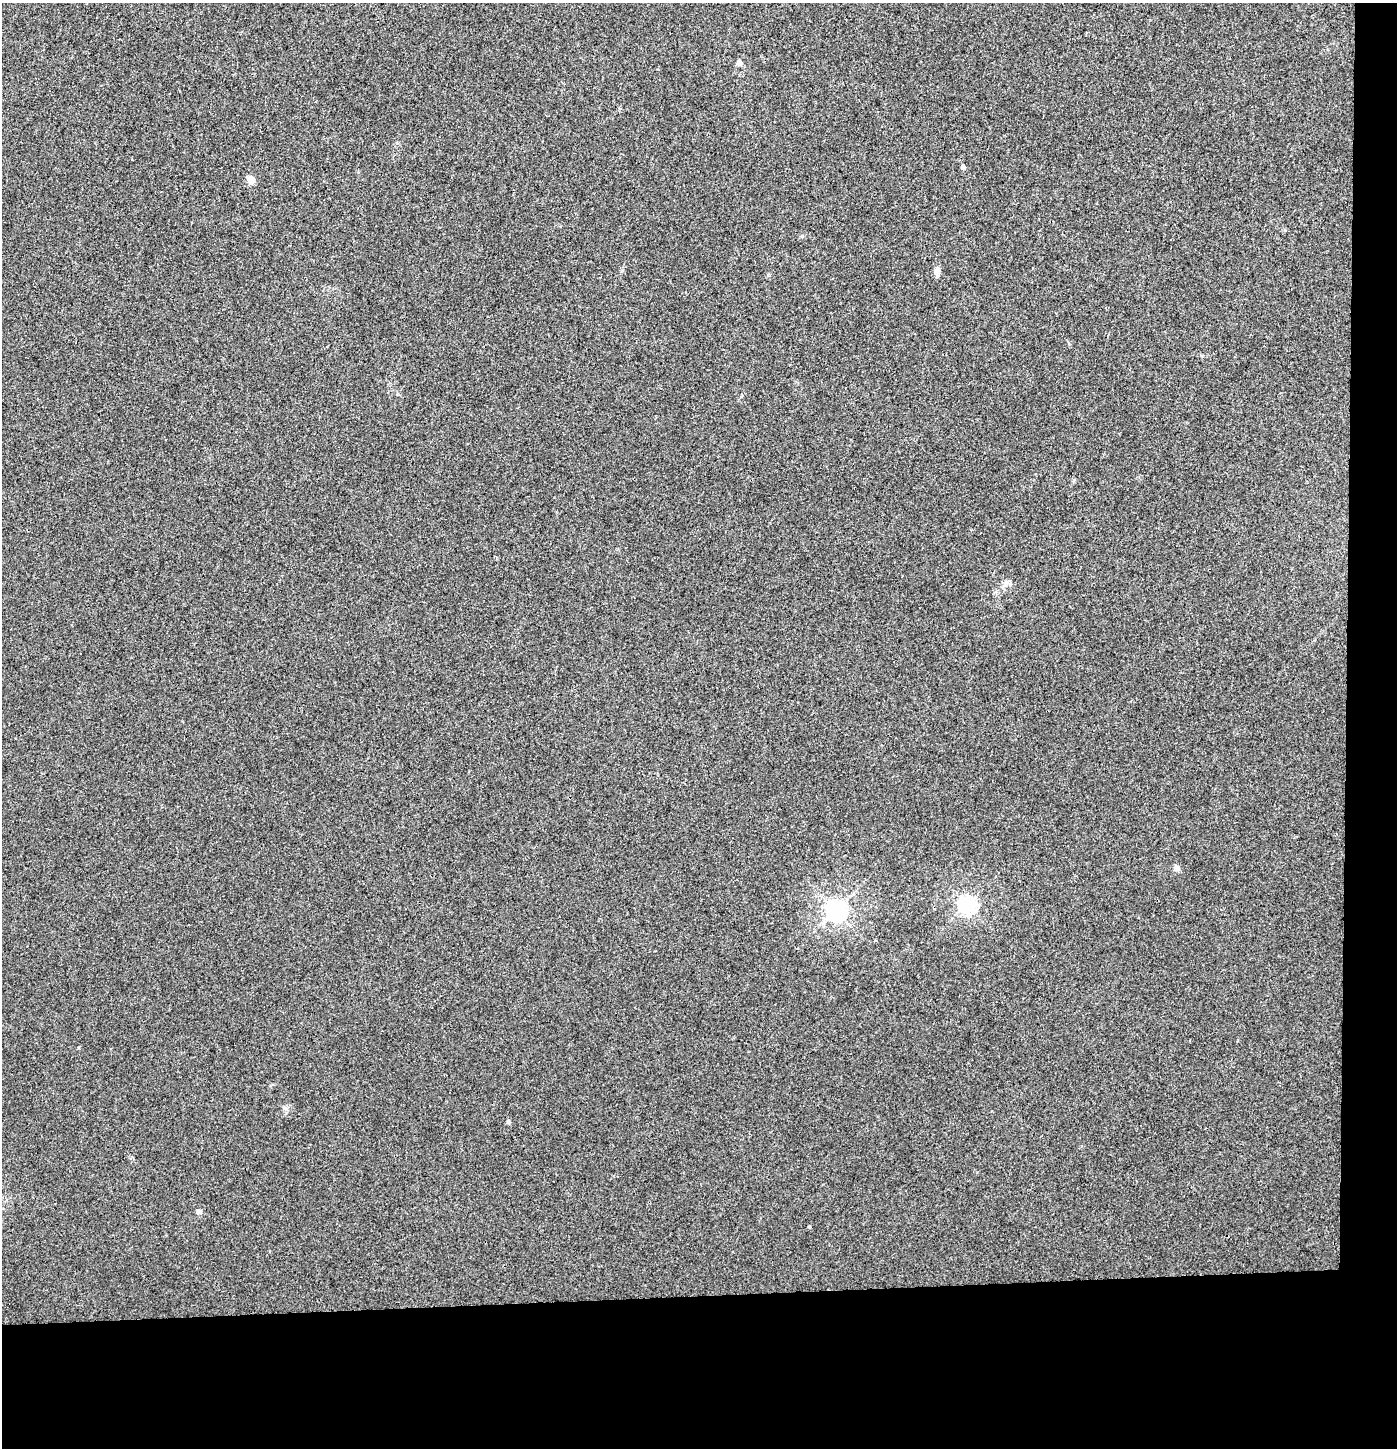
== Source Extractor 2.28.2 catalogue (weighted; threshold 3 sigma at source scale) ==
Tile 9 of 3 x 3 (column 3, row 3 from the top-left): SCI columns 2791-4185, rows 57-1502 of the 4192 x 4448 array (HDU 1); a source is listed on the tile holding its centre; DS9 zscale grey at full resolution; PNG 1399 x 1450 px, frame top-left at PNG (2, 3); no overlay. Shown black and unused: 14% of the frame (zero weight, under 3 of 4 exposures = <1% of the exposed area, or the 3 px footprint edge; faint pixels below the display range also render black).
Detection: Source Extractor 2.28.2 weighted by HDU 2 'WHT'; one run over the whole footprint, this tile lists its part. Background 0.00387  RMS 0.0032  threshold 0.0145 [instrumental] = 3 sigma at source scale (4.5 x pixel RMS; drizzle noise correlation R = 1.50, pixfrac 1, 0.0396/0.0396 arcsec/px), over >= 5 px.
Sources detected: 11; all 11 listed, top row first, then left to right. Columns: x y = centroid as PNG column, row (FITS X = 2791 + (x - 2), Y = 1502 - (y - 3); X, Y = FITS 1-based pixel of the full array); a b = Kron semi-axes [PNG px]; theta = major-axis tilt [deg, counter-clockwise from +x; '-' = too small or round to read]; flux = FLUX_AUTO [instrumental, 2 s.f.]
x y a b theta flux
739 62 8 6 -45 0.95
963 167 5 5 - 0.91
251 180 5 5 - 6.6
937 271 11 7 85 1.8
1006 583 9 4 72 0.78
1176 868 7 6 - 1.3
967 904 7 7 - 110
836 910 7 7 - 190
509 1122 6 4 -69 0.48
198 1211 6 5 - 1
809 1227 4 3 - 0.32
Unlisted compact peaks at least as high as the median listed source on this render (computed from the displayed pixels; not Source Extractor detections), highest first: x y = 285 1108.